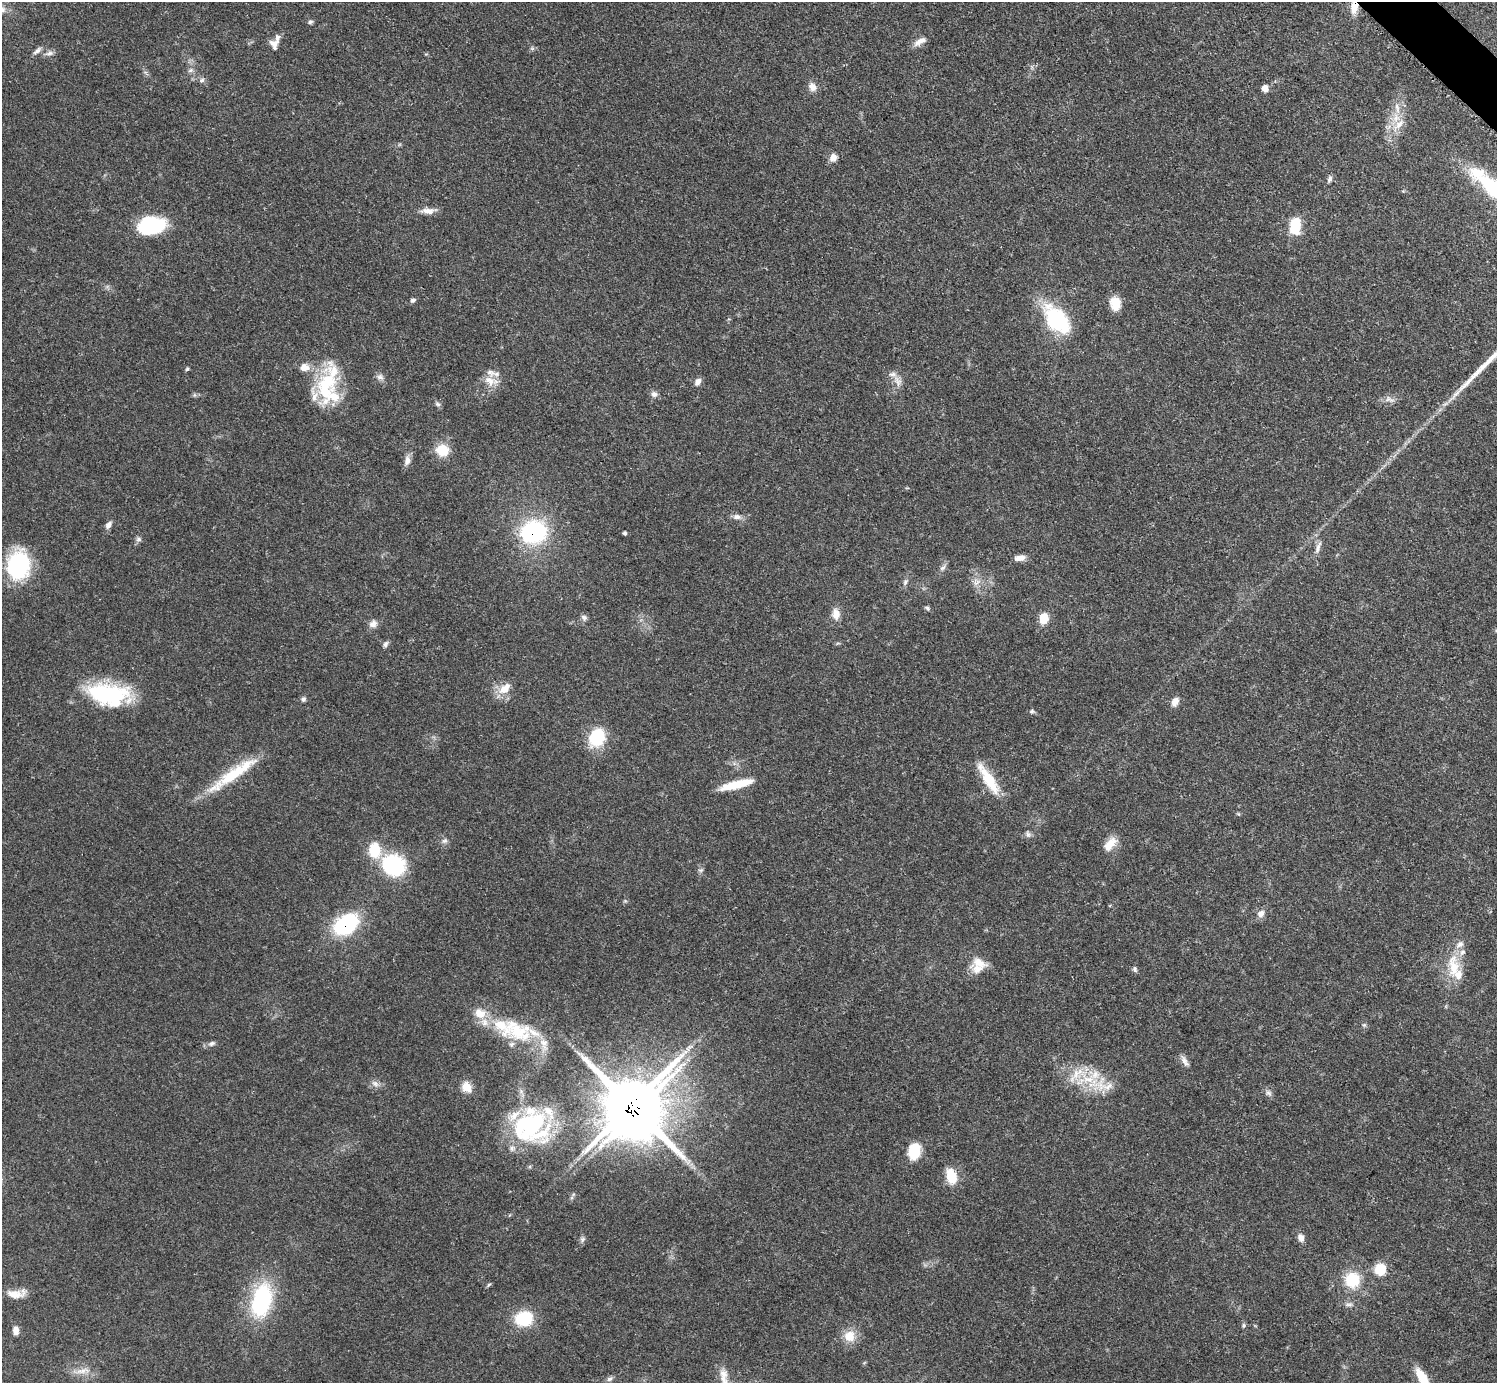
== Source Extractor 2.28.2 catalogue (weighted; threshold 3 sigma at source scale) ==
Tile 10 of 4 x 4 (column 2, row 3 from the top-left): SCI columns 1504-2998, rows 1689-3069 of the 5993 x 5993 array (HDU 1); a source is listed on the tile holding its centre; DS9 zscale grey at full resolution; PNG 1499 x 1385 px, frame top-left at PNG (2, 2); no overlay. Shown black and unused: <1% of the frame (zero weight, under 3 of 5 exposures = <1% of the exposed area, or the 3 px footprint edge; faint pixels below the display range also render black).
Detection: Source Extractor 2.28.2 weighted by HDU 2 'WHT'; one run over the whole footprint, this tile lists its part. Background 0.0506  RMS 0.0052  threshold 0.0236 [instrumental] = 3 sigma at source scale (4.5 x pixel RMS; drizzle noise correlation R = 1.50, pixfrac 1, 0.05/0.05 arcsec/px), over >= 5 px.
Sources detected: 124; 2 inside a brighter object's white glare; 1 long thin detection or spike segment (spike, bleed or trail) — not listed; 20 inside a brighter listed object's ellipse — not listed separately; the other 101 listed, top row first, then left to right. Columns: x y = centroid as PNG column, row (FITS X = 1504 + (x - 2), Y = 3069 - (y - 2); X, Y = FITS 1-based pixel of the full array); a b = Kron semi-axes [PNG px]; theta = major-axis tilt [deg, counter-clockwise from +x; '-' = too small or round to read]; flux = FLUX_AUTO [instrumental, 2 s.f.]
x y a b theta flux
1354 7 15 8 86 6.5
2 9 17 8 -31 4.9
310 22 7 5 25 1.1
920 41 18 7 28 4
274 44 13 10 -84 3.6
532 48 7 4 -19 0.86
37 51 14 5 41 2
49 53 12 6 10 2.1
190 70 8 6 2 1.5
202 80 8 6 16 1.4
812 87 12 9 -59 3.6
1265 88 7 7 - 3.3
1397 108 18 5 -78 3.7
1399 124 20 8 46 6.3
833 157 10 9 - 3.3
1477 173 22 15 -40 13
1330 179 9 5 66 1.4
428 211 19 7 2 4.3
1296 223 15 14 - 10
151 226 30 18 10 32
413 300 7 5 24 1.3
1115 303 15 12 -84 7.8
1056 320 34 21 -49 45
305 367 11 9 0 4.7
187 369 5 4 - 0.72
380 377 10 8 -1 2.1
489 381 18 12 -32 7
898 381 16 8 -67 3.9
698 382 9 6 56 2.8
326 385 56 22 80 37
654 394 8 8 - 2.1
194 395 6 4 72 0.7
1388 399 8 8 - 2.4
438 404 8 5 -27 1.2
442 450 13 12 - 12
407 461 12 8 79 3.2
737 517 11 7 -6 2.6
108 525 10 6 53 2.4
533 532 22 18 11 67
625 533 5 4 - 0.83
138 539 8 6 -15 1.3
1318 547 19 6 72 2.9
1020 558 14 7 5 3.5
18 565 28 21 84 51
943 568 10 6 44 1.7
905 582 10 6 67 1.6
977 582 13 7 42 3.1
927 608 7 5 -42 1
836 614 15 10 -84 5
584 618 9 7 -46 1.6
1043 618 9 7 74 11
373 624 11 10 - 3
385 644 8 6 60 1.5
504 689 18 11 41 7.6
108 694 49 24 -8 50
303 699 6 6 - 1.2
1175 702 11 7 63 3.9
1032 711 7 6 - 1.1
597 737 18 15 64 25
236 772 63 13 35 27
988 779 45 11 -57 17
736 784 36 8 14 16
1028 834 10 6 -71 1.6
444 841 8 6 29 1.6
1110 844 21 11 47 7.2
393 865 27 24 -29 40
701 870 8 5 24 1
625 901 5 5 - 0.69
1261 914 10 9 - 3
346 925 22 15 35 52
979 962 23 12 -22 7
1454 968 36 15 -85 16
1135 969 9 5 -77 1.2
1364 1025 6 5 - 0.86
516 1030 50 28 -35 35
212 1043 10 7 25 1.7
1185 1061 16 7 -63 2.8
1088 1079 24 14 -10 19
375 1084 12 8 -40 2.5
467 1087 8 7 - 12
1268 1093 9 5 -27 1.6
631 1106 25 22 46 2600
532 1125 47 40 -65 70
914 1151 18 12 82 14
951 1176 18 11 -75 12
1301 1238 11 8 -66 2.7
582 1239 8 7 - 1.4
1380 1269 12 11 - 12
1352 1280 18 18 - 18
489 1285 7 4 43 0.8
15 1294 22 9 -4 6
262 1301 43 23 75 50
1349 1304 12 4 0 1.6
524 1319 18 15 6 24
1244 1325 5 5 - 0.87
16 1330 10 7 -83 3
849 1336 14 14 - 8.3
82 1371 23 7 11 4.7
723 1374 13 11 -39 4.9
1422 1377 22 9 -57 11
610 1379 9 6 30 1.4
Overlapping masked pixels (flux is a lower limit): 4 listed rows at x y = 1354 7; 533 532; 346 925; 631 1106
Isophote crosses this tile's border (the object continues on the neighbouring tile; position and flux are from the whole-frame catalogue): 3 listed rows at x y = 1354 7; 2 9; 1422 1377